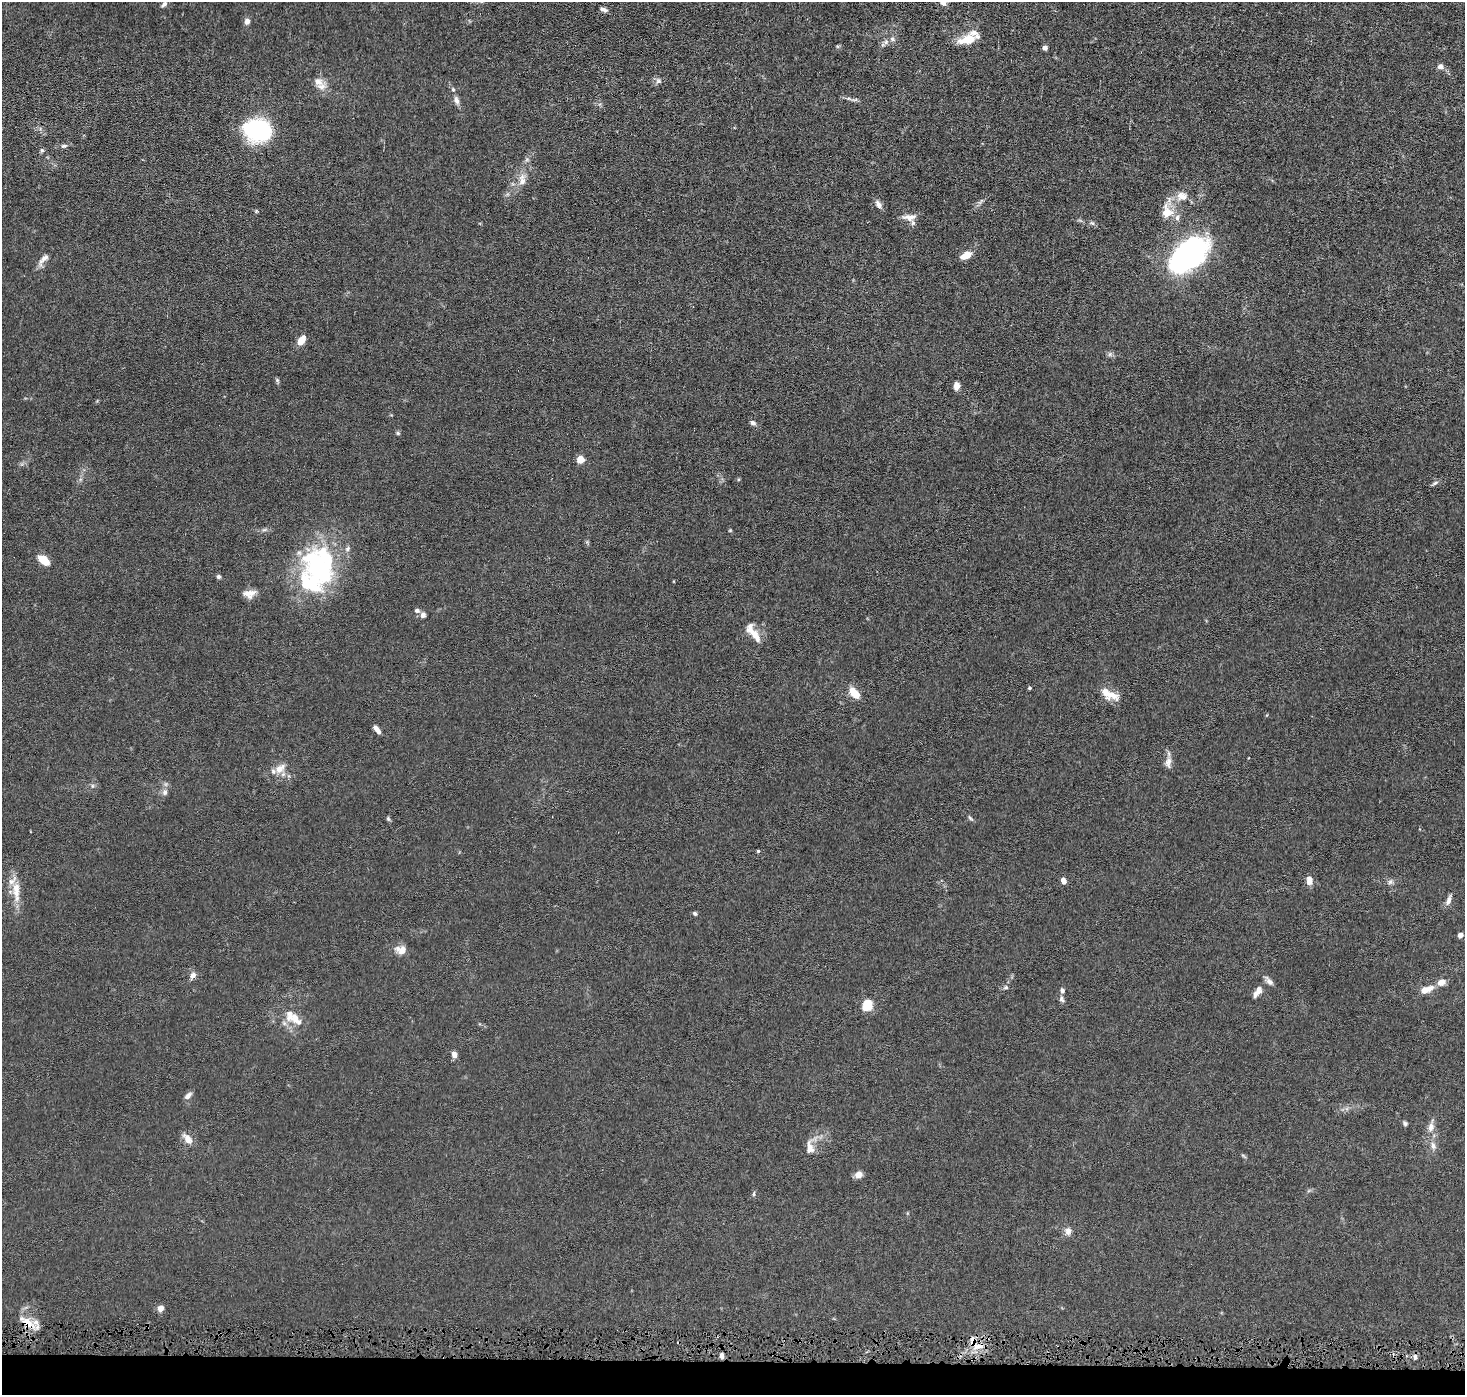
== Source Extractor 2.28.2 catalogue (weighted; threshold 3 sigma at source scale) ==
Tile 8 of 3 x 3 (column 2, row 3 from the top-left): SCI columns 1464-2926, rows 102-1494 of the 4389 x 4421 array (HDU 1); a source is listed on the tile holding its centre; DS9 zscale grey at full resolution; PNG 1467 x 1397 px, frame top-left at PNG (2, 2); no overlay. Shown black and unused: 2% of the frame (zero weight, under 4 of 8 exposures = <1% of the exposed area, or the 3 px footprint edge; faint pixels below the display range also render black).
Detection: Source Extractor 2.28.2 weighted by HDU 2 'WHT'; one run over the whole footprint, this tile lists its part. Background 0.0148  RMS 0.0022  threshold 0.00894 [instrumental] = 3 sigma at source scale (4.09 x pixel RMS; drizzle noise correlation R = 1.36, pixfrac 0.8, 0.05/0.05 arcsec/px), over >= 5 px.
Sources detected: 98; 2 inside a brighter object's white glare — not listed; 10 inside a brighter listed object's ellipse — not listed separately; the other 86 listed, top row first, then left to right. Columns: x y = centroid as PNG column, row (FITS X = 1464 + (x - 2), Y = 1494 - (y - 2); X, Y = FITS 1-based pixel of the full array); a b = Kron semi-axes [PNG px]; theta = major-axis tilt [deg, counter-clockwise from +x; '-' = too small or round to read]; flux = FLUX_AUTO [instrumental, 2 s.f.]
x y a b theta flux
164 4 10 5 44 0.58
604 9 10 5 -21 0.68
247 21 8 7 - 0.8
967 40 20 9 13 3.9
886 42 9 7 39 0.77
838 46 6 4 17 0.27
1045 48 4 4 - 0.89
1440 67 7 6 - 0.94
658 81 9 8 - 0.65
318 82 14 11 -39 1.9
456 100 12 6 -70 0.88
855 100 9 4 13 0.4
258 130 22 18 -14 25
64 146 10 5 11 0.53
42 150 6 5 - 0.36
522 180 18 9 88 1.9
1182 196 16 12 0 2.4
878 204 11 7 -55 0.89
256 211 5 4 - 0.22
1167 212 18 13 -81 3.5
910 217 21 9 0 1.6
1092 223 7 4 -43 0.38
1189 254 34 19 41 74
966 255 10 6 27 3
44 259 20 7 49 1.2
301 340 10 6 54 2.3
277 380 6 5 - 0.32
956 386 8 5 84 1.3
753 423 7 5 -38 0.6
398 433 6 5 - 0.3
580 459 5 5 - 5.2
1435 483 9 5 24 0.48
264 530 7 4 18 0.38
730 530 4 4 - 0.19
347 549 8 5 51 0.51
44 560 17 9 -40 2.4
319 567 52 25 -52 19
218 576 5 5 - 0.44
249 594 15 9 7 1.7
417 610 7 6 - 0.53
423 615 7 6 - 0.69
756 636 20 9 -64 1.9
1029 688 4 3 - 0.29
854 693 14 7 -47 3.3
1112 695 20 11 -21 2.4
377 730 10 4 -50 1.3
1168 762 15 8 85 1.3
280 769 15 10 34 2.1
92 786 6 4 90 0.33
165 792 9 7 66 0.71
970 818 9 4 -45 0.36
388 819 7 5 -68 0.32
758 851 4 4 - 0.21
1309 880 10 7 87 1.3
1063 881 6 5 - 1.1
1390 882 8 6 61 0.52
16 889 25 9 -88 3.4
1449 900 15 6 71 0.94
695 913 6 4 -41 0.31
1460 935 5 4 - 1.1
401 950 14 10 -10 1.8
193 975 9 7 56 0.96
1269 981 13 7 -54 0.87
1441 982 8 7 - 1.6
1006 987 7 5 13 0.41
1426 989 16 7 20 2.3
1062 990 7 5 -72 0.48
1257 992 18 8 57 1.5
1062 999 9 6 -65 0.57
867 1005 11 9 66 4.4
295 1018 17 12 -78 2.8
454 1055 8 6 -75 0.93
188 1096 10 6 43 0.82
1405 1124 5 5 - 0.38
1431 1127 12 8 75 1.2
187 1139 14 8 -51 1.7
1433 1146 11 6 -76 0.96
810 1148 18 10 -78 1.7
858 1175 8 7 - 1.5
754 1194 7 3 82 0.28
1068 1231 9 7 -87 1.1
161 1308 8 6 54 1
27 1323 20 12 -46 3.3
972 1343 19 8 -88 2.1
722 1355 6 5 - 0.64
1415 1357 7 5 89 0.51
Overlapping masked pixels (flux is a lower limit): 2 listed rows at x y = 27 1323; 972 1343